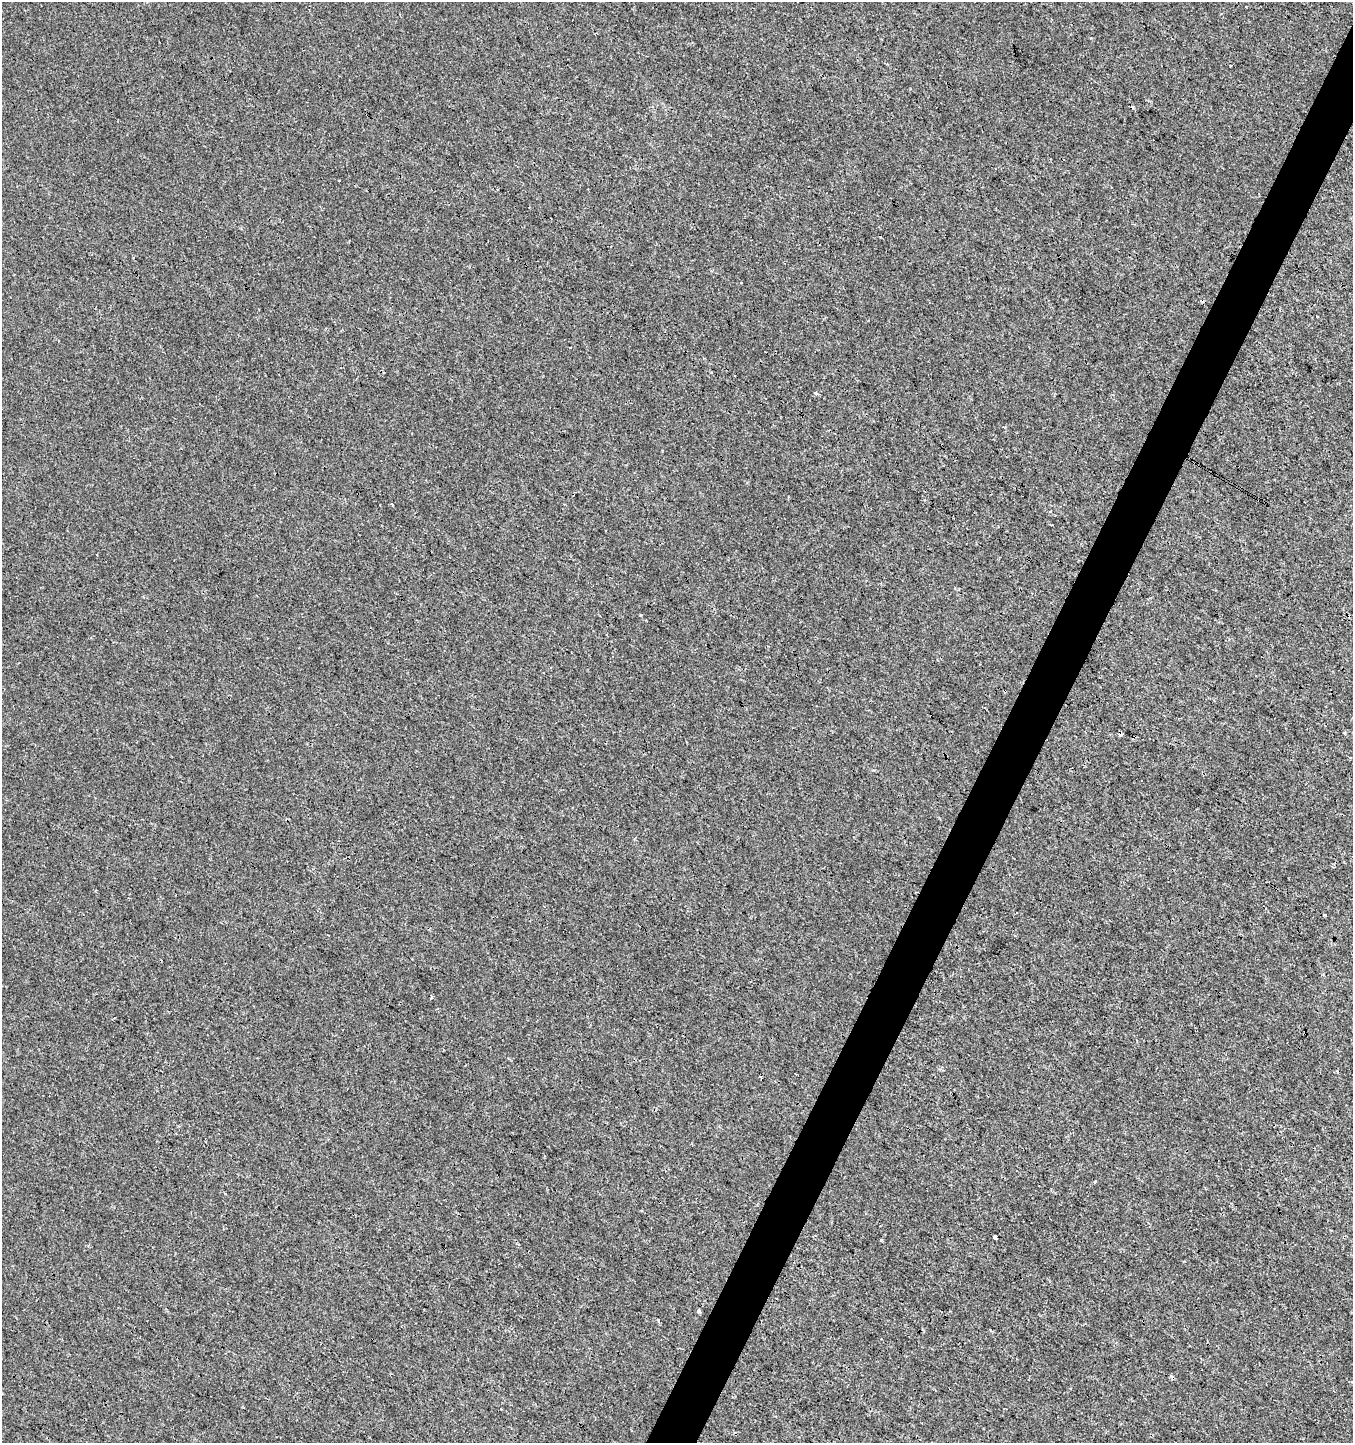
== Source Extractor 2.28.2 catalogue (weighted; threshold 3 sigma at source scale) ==
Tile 10 of 4 x 4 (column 2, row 3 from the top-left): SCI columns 1549-2899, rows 1448-2888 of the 5865 x 5770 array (HDU 1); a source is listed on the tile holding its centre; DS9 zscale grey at full resolution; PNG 1355 x 1445 px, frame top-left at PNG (2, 2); no overlay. Shown black and unused: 4% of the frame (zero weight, under 3 of 4 exposures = <1% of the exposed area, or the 3 px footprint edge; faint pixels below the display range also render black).
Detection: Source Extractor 2.28.2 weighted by HDU 2 'WHT'; one run over the whole footprint, this tile lists its part. Background 8.52e-04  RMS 0.0013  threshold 0.00604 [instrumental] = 3 sigma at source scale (4.5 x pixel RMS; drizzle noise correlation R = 1.50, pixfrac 1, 0.0396/0.0396 arcsec/px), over >= 5 px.
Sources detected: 18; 3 cosmic-ray / hot-pixel residue — not listed; the other 15 listed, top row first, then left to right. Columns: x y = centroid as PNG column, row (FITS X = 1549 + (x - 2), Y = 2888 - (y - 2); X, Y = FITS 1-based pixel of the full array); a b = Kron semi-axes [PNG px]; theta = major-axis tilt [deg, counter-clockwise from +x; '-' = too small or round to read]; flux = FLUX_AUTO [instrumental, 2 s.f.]
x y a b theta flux
1090 38 3 3 - 0.12
497 190 3 2 - 0.13
1317 316 2 2 - 0.16
570 347 3 2 - 0.098
816 393 3 3 - 0.56
392 505 3 2 - 0.18
1344 733 3 3 - 0.26
1325 915 3 3 - 0.22
431 997 3 3 - 0.9
796 1074 3 2 - 0.12
1094 1182 3 3 - 0.39
995 1237 4 3 - 0.85
881 1240 4 3 - 0.15
699 1311 4 3 - 0.49
658 1320 3 3 - 0.22
Unlisted compact peaks at least as high as the median listed source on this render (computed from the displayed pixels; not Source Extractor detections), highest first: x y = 641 615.